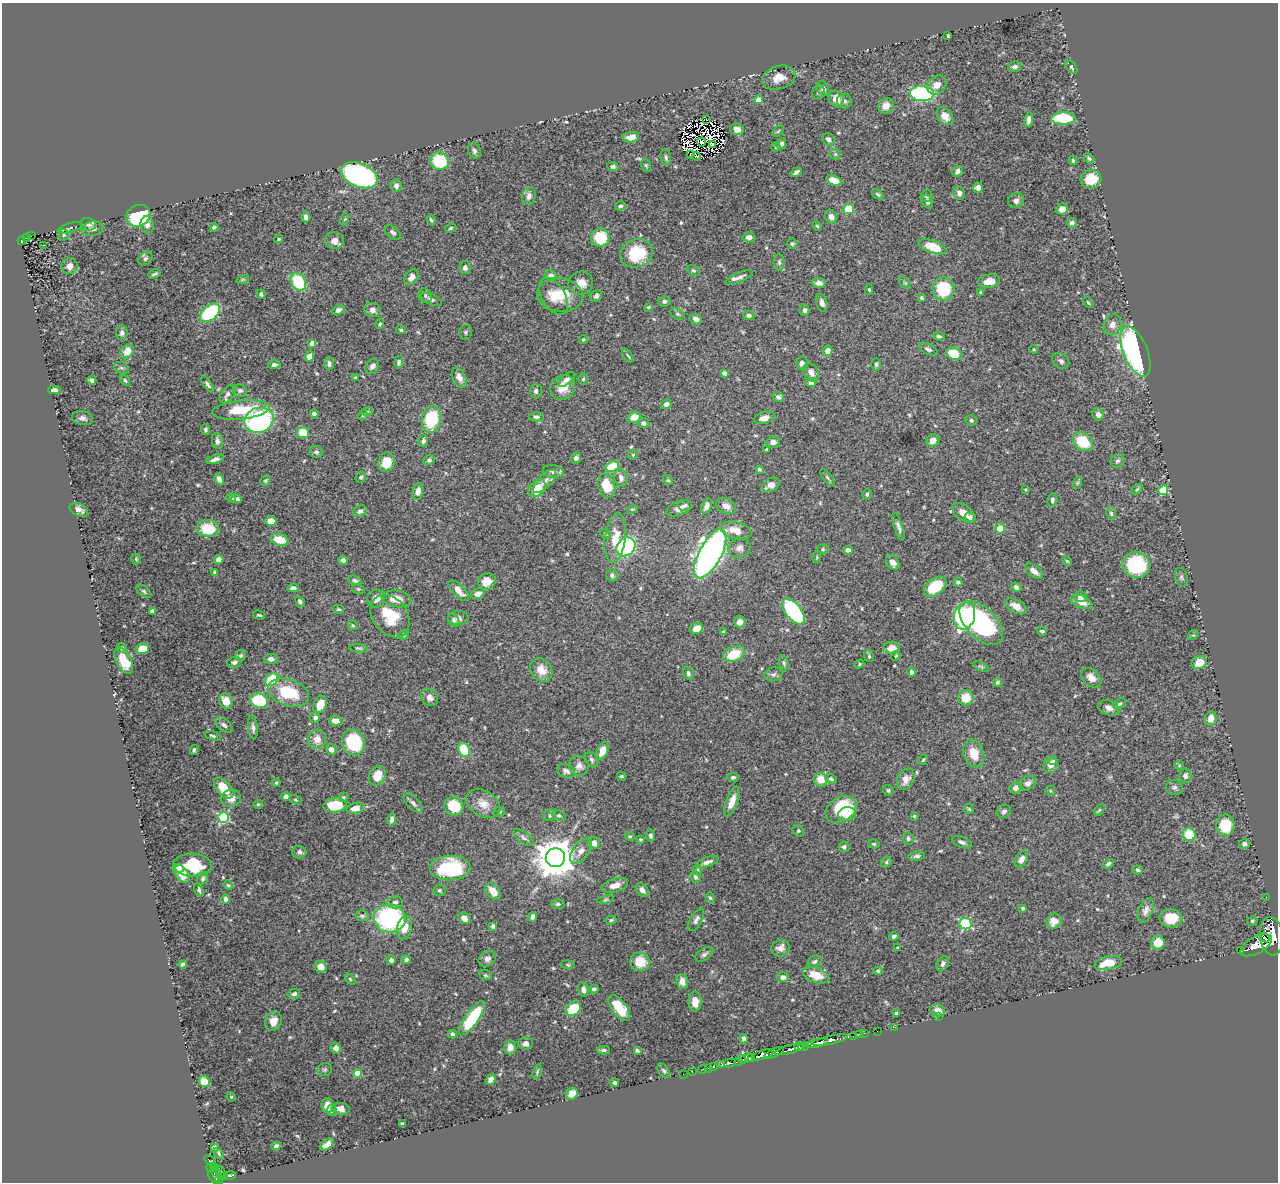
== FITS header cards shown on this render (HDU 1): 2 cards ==
NAXIS1  =                 1276
NAXIS2  =                 1180

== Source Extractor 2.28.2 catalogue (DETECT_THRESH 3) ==
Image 1276 x 1180 px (HDU 1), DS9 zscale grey, 1 PNG px = 1 image px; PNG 1280 x 1184 px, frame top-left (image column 1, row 1180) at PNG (2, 3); each listed source drawn as its Kron ellipse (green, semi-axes under 4 px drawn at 4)
Background 1.02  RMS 0.016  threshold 0.0486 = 3 sigma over >= 5 px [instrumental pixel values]
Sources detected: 586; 13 with non-positive FLUX_AUTO (blend fragments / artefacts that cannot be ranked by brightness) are neither listed nor drawn; of the other 573, the 500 brightest by FLUX_AUTO listed and drawn (73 fainter detections omitted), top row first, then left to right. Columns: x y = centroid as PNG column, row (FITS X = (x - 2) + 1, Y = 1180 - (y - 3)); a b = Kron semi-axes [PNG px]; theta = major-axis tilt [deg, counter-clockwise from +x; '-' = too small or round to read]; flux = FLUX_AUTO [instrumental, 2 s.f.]
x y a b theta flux
948 36 3 3 - 1.5
1015 67 7 5 12 2.9
1071 67 7 4 -55 2
779 78 17 11 18 14
937 85 10 8 43 9.9
823 89 8 5 -63 4.6
819 92 7 6 - 2.9
922 94 12 7 -3 150
836 99 8 7 - 12
759 100 4 4 - 13
845 101 7 7 - 3.8
886 106 8 7 - 9.7
945 116 10 7 -51 8.3
1063 118 12 6 1 52
707 120 3 2 - 2.2
1029 120 7 4 81 4.4
737 129 7 5 -16 7.4
778 131 6 4 44 1.6
631 137 8 5 6 7.8
829 139 7 5 -45 3.4
701 142 4 2 - 1.8
712 144 3 2 - 1.7
781 144 6 4 61 3.1
776 147 4 4 - 1.4
474 151 8 6 -63 3.3
835 154 5 5 - 1.7
691 155 3 2 - 1.7
696 156 4 2 - 2.7
666 157 8 5 -77 2.5
1089 158 6 4 -41 1.8
1073 160 4 3 - 1.8
439 161 9 9 - 51
646 165 6 4 -68 1.6
613 167 5 4 - 2.8
957 171 6 5 - 4.8
796 172 6 3 34 3.4
359 175 19 11 -22 240
1091 179 10 9 - 24
834 180 8 5 -20 12
396 186 6 5 - 4.6
978 188 5 5 - 4.2
959 193 6 6 - 4.4
878 194 7 4 -37 2
529 196 9 6 75 5.2
927 196 6 6 - 2.2
1016 200 8 7 - 4.6
927 202 7 5 -67 3.3
620 206 5 4 - 2.3
849 209 5 5 - 32
1062 209 6 6 - 9.3
138 216 12 10 28 120
306 217 5 4 - 4.9
831 217 7 6 - 6.5
345 219 6 4 70 1.3
431 220 5 4 - 1.9
1072 223 5 5 - 3.8
88 224 8 6 -11 4.3
147 225 8 6 -82 5.1
817 226 4 4 - 1.5
214 227 4 3 - 1.9
70 228 13 4 16 2.4
450 228 6 4 28 1.7
93 229 11 7 10 5.4
393 232 9 5 -40 3.6
64 235 5 5 - 1.5
31 236 3 2 - 4.5
27 237 3 3 - 13
749 237 6 5 - 5.4
600 238 9 9 - 35
279 239 4 3 - 1.4
22 241 4 3 - 19
334 241 9 8 - 8.1
792 244 5 5 - 2
43 245 3 2 - 1.9
932 247 14 6 -20 30
636 253 17 14 18 48
145 259 8 6 44 2.5
779 262 8 5 -89 2.5
70 266 8 8 - 8.4
465 268 7 5 -80 3.1
693 270 7 4 -28 1.7
154 274 7 3 23 2.3
551 276 6 5 - 6.1
411 277 8 6 53 7.3
739 277 14 5 23 5.6
243 279 6 4 19 1.6
989 281 11 6 8 15
298 282 9 7 -60 50
581 283 12 11 - 11
819 283 7 5 -6 5
905 283 7 4 -44 1.7
944 289 11 11 - 56
869 290 5 4 - 1.7
981 292 3 3 - 1.3
261 294 5 3 - 2.3
560 295 23 17 -7 29
425 296 8 6 -63 2.5
554 296 20 11 -60 15
596 296 6 5 - 2.7
921 298 4 3 - 2.3
431 299 11 5 -22 3.7
664 301 6 5 - 3
1088 302 6 4 -53 1.4
822 303 9 5 -74 4.6
648 307 4 3 - 1.3
338 310 6 5 - 3.6
372 310 8 7 - 5.5
804 310 5 5 - 3.2
210 313 11 7 40 86
677 314 7 5 -27 2.4
749 315 5 4 - 3.1
696 319 6 5 - 5.3
380 324 5 4 - 1.6
1112 325 10 8 70 6.4
401 330 5 4 - 1.5
466 332 7 6 - 2.5
122 333 7 6 - 3.3
939 336 6 4 -10 2.2
583 340 4 4 - 1.6
312 343 4 4 - 8.4
928 349 10 5 -27 3.3
1034 349 4 4 - 1.3
127 351 7 6 - 14
827 351 5 4 - 7.2
1135 351 27 12 -67 310
954 354 8 5 -25 33
310 356 5 4 - 11
628 356 7 3 -54 1.7
1061 361 9 7 -40 3.9
399 362 6 4 78 2.2
802 363 6 6 - 4.9
329 364 6 4 -89 3.3
876 364 6 5 - 2
274 365 6 4 2 2.6
372 366 8 6 54 4.1
121 368 7 5 -20 2.3
811 372 10 7 -62 6.8
724 373 4 4 - 3.6
355 378 3 3 - 1.4
459 378 10 6 -63 7.4
567 379 10 5 37 5.4
583 379 6 5 - 1.7
92 380 5 4 - 3.2
125 380 6 4 -54 1.6
811 383 5 4 - 7.9
208 384 9 4 -54 2.3
563 388 13 12 - 14
54 390 6 4 -2 3.6
240 390 7 6 - 2.9
536 391 7 6 - 3.1
228 394 11 6 53 3.9
778 397 6 5 - 3.2
666 404 5 4 - 4.3
241 410 29 9 6 41
368 411 5 3 - 1.4
314 414 4 4 - 2.8
363 415 6 4 62 1.4
1098 415 6 5 - 5.2
536 417 7 4 2 3
634 417 6 5 - 13
83 418 10 7 -10 4.6
764 418 11 6 17 8.1
431 419 13 9 81 59
259 420 15 12 21 170
971 420 6 5 - 2.2
644 423 6 5 - 3.3
205 429 5 4 - 2
303 432 6 5 - 22
933 440 7 6 - 7.6
217 441 8 5 -81 3.8
423 441 6 5 - 3.3
773 442 6 5 - 5.8
1083 442 11 8 -37 37
766 450 3 3 - 1.3
316 452 6 6 - 2.6
633 455 5 4 - 1.3
576 458 6 5 - 3.9
215 459 9 4 18 4.5
429 460 6 5 - 2.7
1118 461 7 6 - 2.8
387 462 10 8 73 15
612 466 7 5 23 42
759 469 4 3 - 2.1
553 471 11 6 -7 4.4
361 477 6 5 - 2.5
621 478 9 6 -77 4.6
828 478 10 4 -50 2.3
219 479 6 4 -57 4.4
266 480 5 5 - 1.9
668 480 5 4 - 1.5
545 481 15 6 46 6.6
1077 483 6 4 71 1.3
771 485 9 6 30 7
607 486 12 8 -72 28
537 488 10 7 43 19
1137 489 6 4 44 1.6
1026 490 3 3 - 1.3
1163 490 5 5 - 53
418 491 8 5 77 6.4
867 494 5 4 - 2
231 498 5 4 - 2.4
236 499 6 4 8 3.5
1052 500 7 5 81 2.9
685 505 7 5 -3 2.8
706 506 8 5 68 5.7
726 506 10 7 -27 7.5
679 508 13 7 22 7.7
632 509 6 4 18 1.3
79 510 9 6 -25 5.5
360 511 7 5 22 4.1
964 513 13 7 -37 10
1111 513 6 4 -75 1.9
970 517 6 5 - 2.5
271 521 5 5 - 11
898 527 14 4 -73 4.5
208 528 11 8 -5 33
1000 528 5 5 - 15
736 530 16 8 -15 15
605 534 5 4 - 1.4
615 538 25 10 82 20
280 540 9 6 -15 21
626 547 10 8 42 120
739 548 11 9 24 5.8
823 549 6 4 -23 1.5
848 550 4 4 - 9.1
710 554 27 11 62 690
817 557 6 3 73 1.3
136 559 5 5 - 1.5
219 559 5 4 - 5.7
343 560 5 4 - 3.3
1067 561 5 3 - 1.3
893 563 8 6 -53 7
1136 565 14 13 - 84
1034 571 10 5 -36 7.3
214 572 4 3 - 1.4
612 575 6 6 - 3.4
1181 577 9 6 -78 2.8
355 580 7 4 -20 2.8
487 581 9 8 - 12
958 582 4 3 - 1.8
935 587 12 8 37 41
1016 587 5 4 - 3.1
293 588 6 4 7 3.9
358 589 6 4 -18 1.5
144 591 8 5 -38 2.5
459 591 13 5 -46 10
478 594 7 5 18 5.6
1081 597 6 5 - 9.1
376 598 9 9 - 8.9
396 599 14 8 -9 17
300 602 6 4 -60 2.5
1082 602 11 6 -25 11
1016 606 11 6 -28 12
338 609 5 4 - 1.8
153 611 4 4 - 2.9
793 611 15 7 -52 150
259 615 6 3 -15 1.6
390 616 23 17 -53 36
964 616 14 10 72 120
458 618 10 7 2 5.8
454 620 7 5 -58 2.7
740 622 5 5 - 8
981 623 27 15 -46 150
353 625 5 4 - 1.6
696 629 6 5 - 11
1042 631 5 3 - 2
723 632 3 3 - 1.5
404 635 5 4 - 1.6
1193 635 5 5 - 1.4
122 648 5 5 - 2.4
358 648 9 4 -6 1.9
892 648 8 6 4 12
142 649 7 5 11 13
734 654 11 7 22 27
241 656 5 5 - 1.8
869 656 6 4 -76 1.9
896 656 5 4 - 1.3
271 659 6 5 - 4.1
124 661 14 7 -63 27
234 662 7 5 12 2.7
1199 662 8 6 23 17
784 663 8 4 -77 2.1
859 664 5 4 - 1.5
981 667 9 4 -27 1.8
541 670 13 10 -53 14
911 672 5 4 - 2.9
688 673 7 5 -66 2.6
773 674 9 7 13 3
1091 678 11 8 -43 8.1
272 680 7 5 42 69
997 682 5 4 - 2.2
288 693 21 13 -18 48
430 697 9 8 - 5.4
966 698 8 7 - 20
226 701 8 6 -63 13
259 701 9 7 -20 80
320 704 9 6 65 18
1120 704 7 4 36 1.9
1109 708 11 7 -21 5.7
315 717 5 5 - 3.1
1211 718 7 5 79 9.6
335 721 6 5 - 10
224 725 10 6 -39 4.3
253 727 12 5 -85 4
213 736 8 4 -17 2
317 739 10 9 - 11
353 742 13 11 -71 72
194 750 5 3 - 1.7
331 750 5 5 - 6.1
464 750 7 5 -68 45
602 751 9 5 66 14
974 754 14 10 -71 18
591 760 8 6 -59 2.7
923 760 5 3 - 1.5
1053 761 4 3 - 2.1
1051 765 8 7 - 8.3
1179 765 5 4 - 1.3
579 766 10 9 - 5.6
566 771 9 6 -24 4.3
377 776 10 8 60 18
622 776 4 3 - 1.5
1185 776 7 6 - 4.6
733 777 5 4 - 2.7
831 779 6 4 -29 2
906 779 11 8 63 8.1
821 780 7 6 - 15
276 782 4 3 - 1.2
1028 783 9 6 29 4.4
1174 787 8 7 - 3.8
224 788 12 7 -50 23
1016 788 6 5 - 5.9
888 790 6 5 - 2.1
1050 791 5 5 - 1.4
286 796 4 4 - 5.1
343 797 5 4 - 1.8
231 798 10 8 11 10
295 800 6 4 -20 1.5
732 802 15 6 71 13
413 803 12 6 -45 3.9
483 803 18 12 -29 15
258 804 5 4 - 1.2
335 805 11 7 7 35
454 806 10 8 -35 31
355 808 9 5 14 12
841 809 16 12 33 57
969 809 5 5 - 1.5
1099 810 7 4 53 1.4
1004 811 7 6 - 3.1
499 812 6 5 - 1.9
847 814 9 6 7 12
550 815 6 5 - 2.3
559 815 7 5 -23 2
914 816 3 3 - 1.4
224 817 5 5 - 110
392 819 6 4 79 3.9
1225 825 11 9 89 40
798 831 6 5 - 1.5
650 835 6 4 -85 2.7
1189 835 6 6 - 41
630 836 5 4 - 1.5
524 838 12 5 -37 3.2
908 838 6 5 - 2.3
640 839 4 3 - 1.2
962 842 10 5 -22 3.3
594 843 6 5 - 7.6
874 844 6 4 -12 1.7
1244 844 5 5 - 3.6
844 847 5 5 - 3.3
581 851 14 8 54 8.4
299 852 7 6 - 3
917 856 8 5 10 2.8
555 858 9 9 - 3300
1021 859 9 5 58 6.8
707 862 12 5 20 4.8
886 862 5 4 - 1.6
1108 864 6 3 28 2.4
193 865 19 11 -2 34
178 868 5 4 - 5.1
450 868 20 12 2 80
697 870 5 5 - 1.6
1138 870 5 4 - 2
182 874 10 6 -54 20
695 877 6 5 - 2.3
203 878 7 5 58 2.4
228 885 5 4 - 1.4
615 885 13 7 16 9
199 890 7 4 -72 2.2
439 890 6 5 - 2.1
642 890 7 5 -53 5.4
493 891 9 6 -51 13
1266 897 2 2 - 9
710 898 5 4 - 1.5
226 899 5 4 - 3.4
606 900 8 4 9 1.9
395 902 7 6 - 4.1
558 904 7 5 0 2.3
1023 908 4 4 - 1.9
1146 910 13 7 67 5.8
362 916 7 5 -8 2.7
532 917 5 4 - 4.1
390 918 16 14 -3 170
464 918 6 5 - 7.8
1171 918 11 9 -7 24
611 920 5 3 - 1.8
696 920 13 5 60 4
1054 921 8 7 - 10
1252 921 5 4 - 1.6
965 924 6 5 - 120
493 926 4 4 - 2.5
405 928 12 7 75 16
894 936 4 3 - 2.4
1271 936 19 11 -83 4900
1265 938 5 3 - 440
1158 943 7 7 - 21
1256 945 17 8 29 3200
780 948 9 8 - 7.8
897 948 4 3 - 1.4
1241 951 3 2 - 73
704 954 10 5 34 3
487 959 9 7 34 5.1
391 960 5 4 - 3.6
406 960 5 4 - 2.3
814 961 7 5 32 2.5
640 962 10 9 - 22
1108 963 14 6 12 25
183 964 4 3 - 2.5
943 964 8 5 64 3.6
568 965 7 4 -8 1.6
321 967 6 5 - 11
878 971 5 4 - 1.4
486 975 6 4 -22 1.7
816 975 13 7 -19 21
783 977 6 5 - 4.3
350 979 6 4 -46 1.6
682 982 7 6 - 6.7
583 989 7 5 -81 4.3
594 989 4 4 - 2.7
294 994 6 5 - 3.5
695 1002 10 6 -90 13
619 1008 15 7 -53 34
573 1009 8 6 38 31
938 1010 7 5 -19 11
896 1013 3 3 - 2
939 1017 2 2 - 4.8
472 1018 20 7 55 68
273 1021 10 8 68 9.8
895 1027 2 2 - 9.4
877 1031 2 2 - 18
865 1033 2 2 - 12
452 1034 4 4 - 2.5
859 1034 2 2 - 18
853 1036 2 2 - 13
744 1039 4 4 - 4.1
830 1040 18 4 12 1200
526 1043 7 6 - 5
817 1043 10 3 14 1300
804 1046 5 3 - 190
510 1047 7 6 - 7.7
799 1047 4 3 - 210
336 1048 5 5 - 5.6
790 1049 16 3 15 960
603 1050 6 4 0 2
637 1050 4 3 - 2.1
774 1053 10 3 24 440
762 1055 11 4 17 1900
750 1058 5 3 - 470
744 1059 5 4 - 610
739 1061 4 3 - 250
730 1063 6 3 9 180
722 1065 4 3 - 170
713 1067 3 3 - 57
708 1068 3 2 - 20
702 1069 4 2 - 18
325 1070 7 6 - 2.5
537 1071 7 4 71 1.8
664 1071 8 5 -56 2.5
692 1072 2 2 - 8
357 1073 4 4 - 19
683 1074 2 2 - 7.1
490 1079 6 4 50 5.3
204 1081 5 5 - 19
615 1083 4 3 - 2.5
572 1094 6 5 - 15
231 1097 5 4 - 1.6
327 1106 7 6 - 10
341 1109 9 6 -6 6.9
331 1111 5 5 - 1.5
402 1124 4 3 - 1.8
327 1144 7 4 38 7.2
276 1146 5 3 - 2
214 1147 4 4 - 2.7
219 1153 6 4 -49 1.6
210 1161 7 3 -42 45
215 1167 3 2 - 59
211 1168 5 3 - 84
220 1171 7 2 -45 62
217 1174 11 3 -65 250
230 1175 6 3 12 200
214 1177 8 3 -55 330
224 1177 4 3 - 170
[73 fainter detections neither listed nor drawn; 13 non-positive-flux detections neither listed nor drawn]